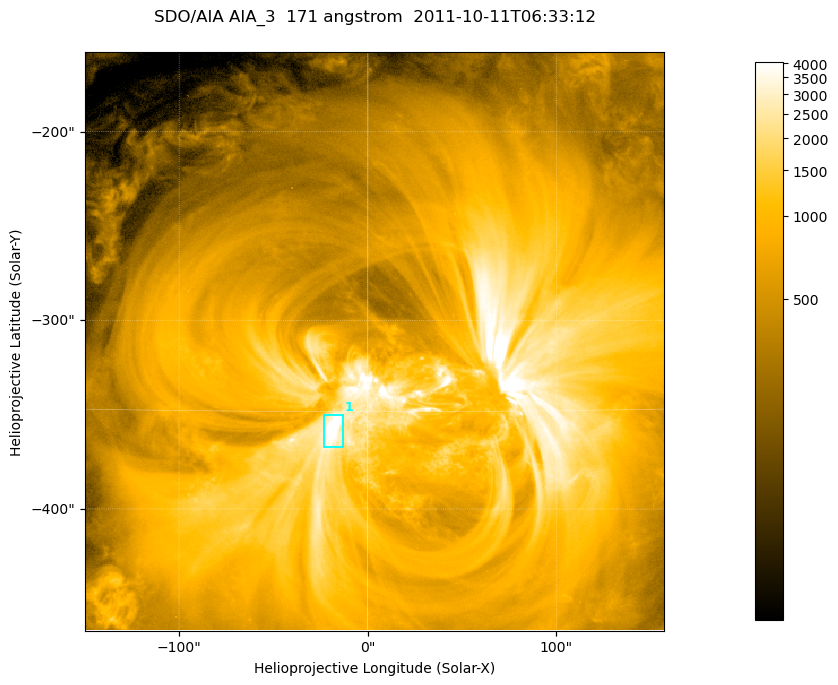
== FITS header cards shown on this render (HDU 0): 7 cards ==
TELESCOP= 'SDO/AIA '
INSTRUME= 'AIA_3   '
WAVELNTH=                  171
WAVEUNIT= 'angstrom'
DATE-OBS= '2011-10-11T06:33:12.34'
CTYPE1  = 'HPLN-TAN'
CTYPE2  = 'HPLT-TAN'

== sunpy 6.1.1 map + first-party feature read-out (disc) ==
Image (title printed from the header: SDO/AIA AIA_3  171 angstrom  2011-10-11T06:33:12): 512 x 512 px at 0.599 arcsec/px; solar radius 961 arcsec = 1603 px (partial field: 3.2% of the solar disc is inside the frame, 100% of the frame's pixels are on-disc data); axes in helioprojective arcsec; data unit not stated in the header (colour bar unlabelled)
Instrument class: DISC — disc imager (sunpy class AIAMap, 171 A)
Bright regions (active regions / flare kernels): reference = the on-disc median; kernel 5 px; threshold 5 sigma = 2578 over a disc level ~676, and >= 1.15x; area >= 262 px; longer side >= 6 px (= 3.6 arcsec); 1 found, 1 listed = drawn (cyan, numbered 1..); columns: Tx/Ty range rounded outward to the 2 arcsec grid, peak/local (2 s.f.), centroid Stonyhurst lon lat
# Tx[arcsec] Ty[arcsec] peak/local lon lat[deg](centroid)
1 -24..-12 -368..-350 7.8 -1 -16